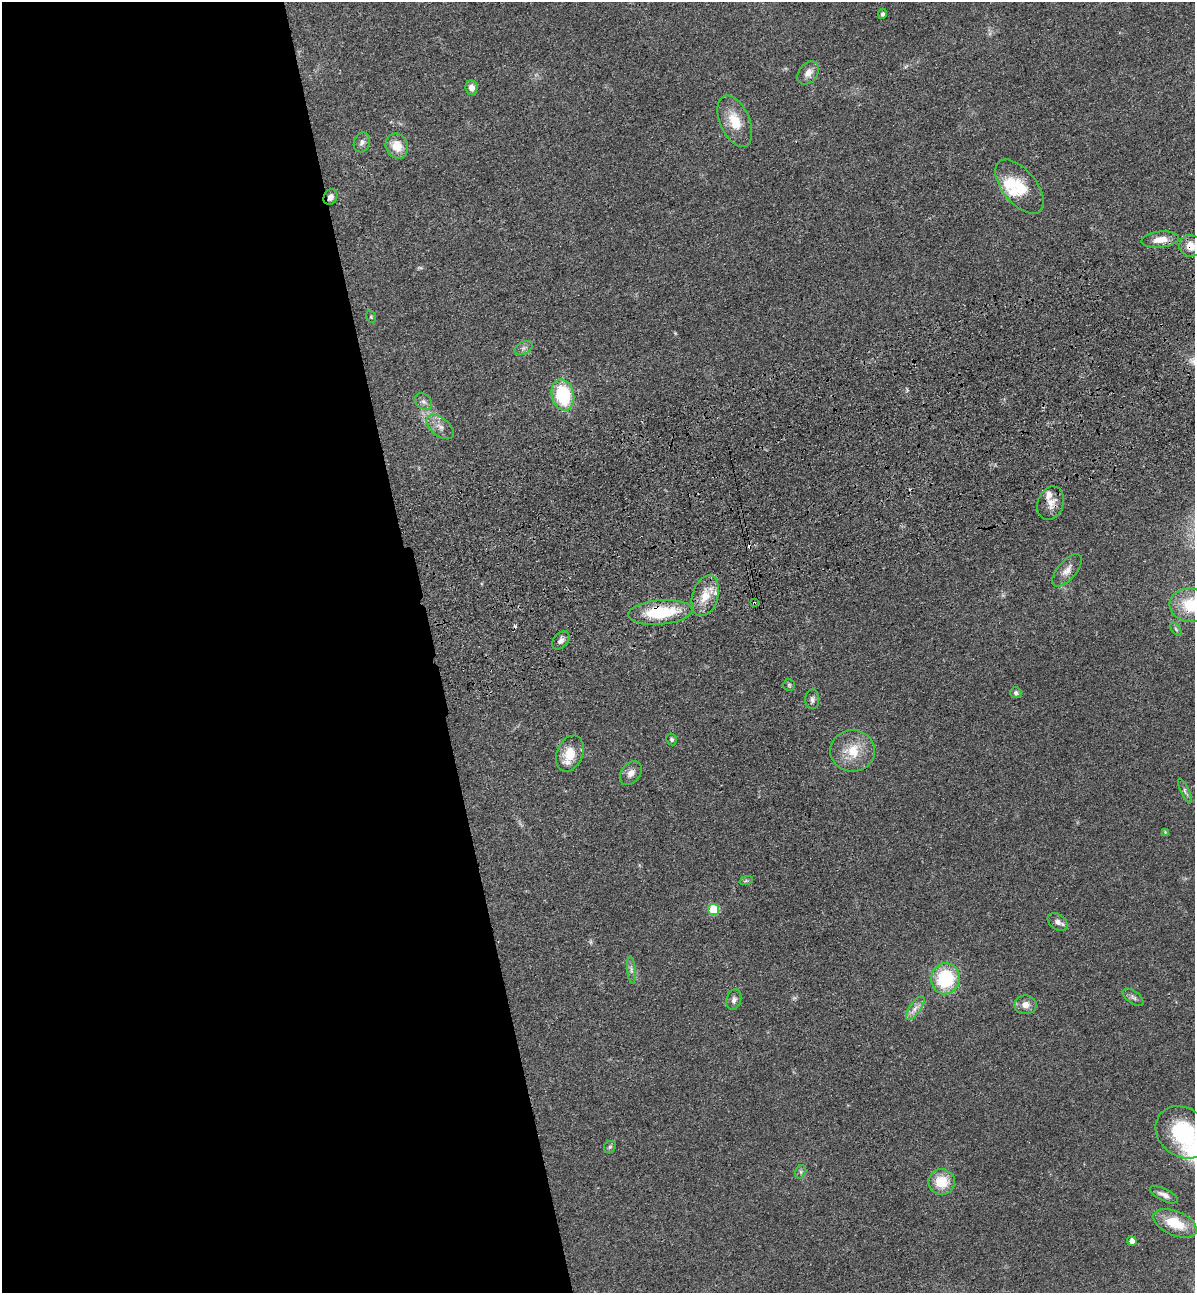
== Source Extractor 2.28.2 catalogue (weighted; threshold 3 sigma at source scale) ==
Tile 9 of 4 x 4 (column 1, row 3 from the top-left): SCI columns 307-1499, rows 1407-2697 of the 5266 x 5394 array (HDU 1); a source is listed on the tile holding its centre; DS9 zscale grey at full resolution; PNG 1197 x 1295 px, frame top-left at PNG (2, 2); each listed source drawn as its Kron ellipse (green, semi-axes under 4 px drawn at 4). Shown black and unused: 36% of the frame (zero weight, under 3 of 4 exposures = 6% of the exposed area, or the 3 px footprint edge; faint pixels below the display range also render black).
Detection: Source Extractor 2.28.2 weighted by HDU 2 'WHT'; one run over the whole footprint, this tile lists its part. Background 0.056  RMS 0.0058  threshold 0.026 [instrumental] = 3 sigma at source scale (4.5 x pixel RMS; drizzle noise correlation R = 1.50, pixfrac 1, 0.05/0.05 arcsec/px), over >= 5 px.
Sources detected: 57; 2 too faint to see at this stretch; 2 cosmic-ray / hot-pixel residue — neither listed nor drawn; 5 inside a brighter listed object's ellipse — not listed separately; the other 48 listed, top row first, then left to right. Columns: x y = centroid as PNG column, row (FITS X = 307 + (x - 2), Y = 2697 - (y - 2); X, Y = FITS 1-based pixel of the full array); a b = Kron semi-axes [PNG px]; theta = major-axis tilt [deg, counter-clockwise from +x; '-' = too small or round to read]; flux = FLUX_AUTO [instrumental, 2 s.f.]
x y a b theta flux
882 14 5 4 - 1.5
808 73 13 9 52 4.7
471 87 7 6 - 3.9
735 121 27 14 -66 14
362 142 10 8 67 2.3
397 146 13 11 -64 8.8
1019 187 32 16 -51 16
330 197 8 6 59 2.5
1160 240 19 8 5 7.4
1190 246 11 10 - 7.3
371 317 6 4 -69 0.71
524 348 9 6 27 1.8
563 395 16 11 -77 37
423 401 9 7 -44 2.2
440 427 16 9 -38 4.6
1051 503 17 13 69 5.8
1067 570 20 9 49 4.9
705 596 21 12 73 11
754 603 3 3 - 0.62
1191 605 21 17 -6 24
660 612 32 12 5 32
1176 629 7 3 -53 0.84
561 640 10 7 49 2.4
789 685 6 5 - 0.87
1016 693 5 5 - 1.2
812 699 10 7 90 2
672 739 6 5 - 1.3
852 751 22 20 0 16
570 754 19 13 67 12
631 773 13 9 51 4
1185 791 13 4 -66 1.6
1165 832 4 4 - 0.48
746 881 7 4 19 0.87
713 909 5 5 - 23
1058 922 11 7 -35 2.8
631 970 14 4 -84 2.1
945 979 15 14 - 35
1133 997 12 6 -36 2
734 1000 10 7 76 2.4
1025 1005 11 9 1 4.3
915 1008 14 5 55 3.6
1183 1132 30 24 -37 46
610 1147 6 5 - 1
801 1172 7 5 62 1.2
942 1182 13 12 - 14
1164 1195 15 6 -26 3.1
1175 1223 23 12 -23 17
1132 1241 5 4 - 4
Overlapping masked pixels (flux is a lower limit): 5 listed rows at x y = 330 197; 1190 246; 1051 503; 754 603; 660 612
Isophote crosses this tile's border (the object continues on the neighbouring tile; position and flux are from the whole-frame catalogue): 3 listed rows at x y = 1190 246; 1191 605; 1183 1132